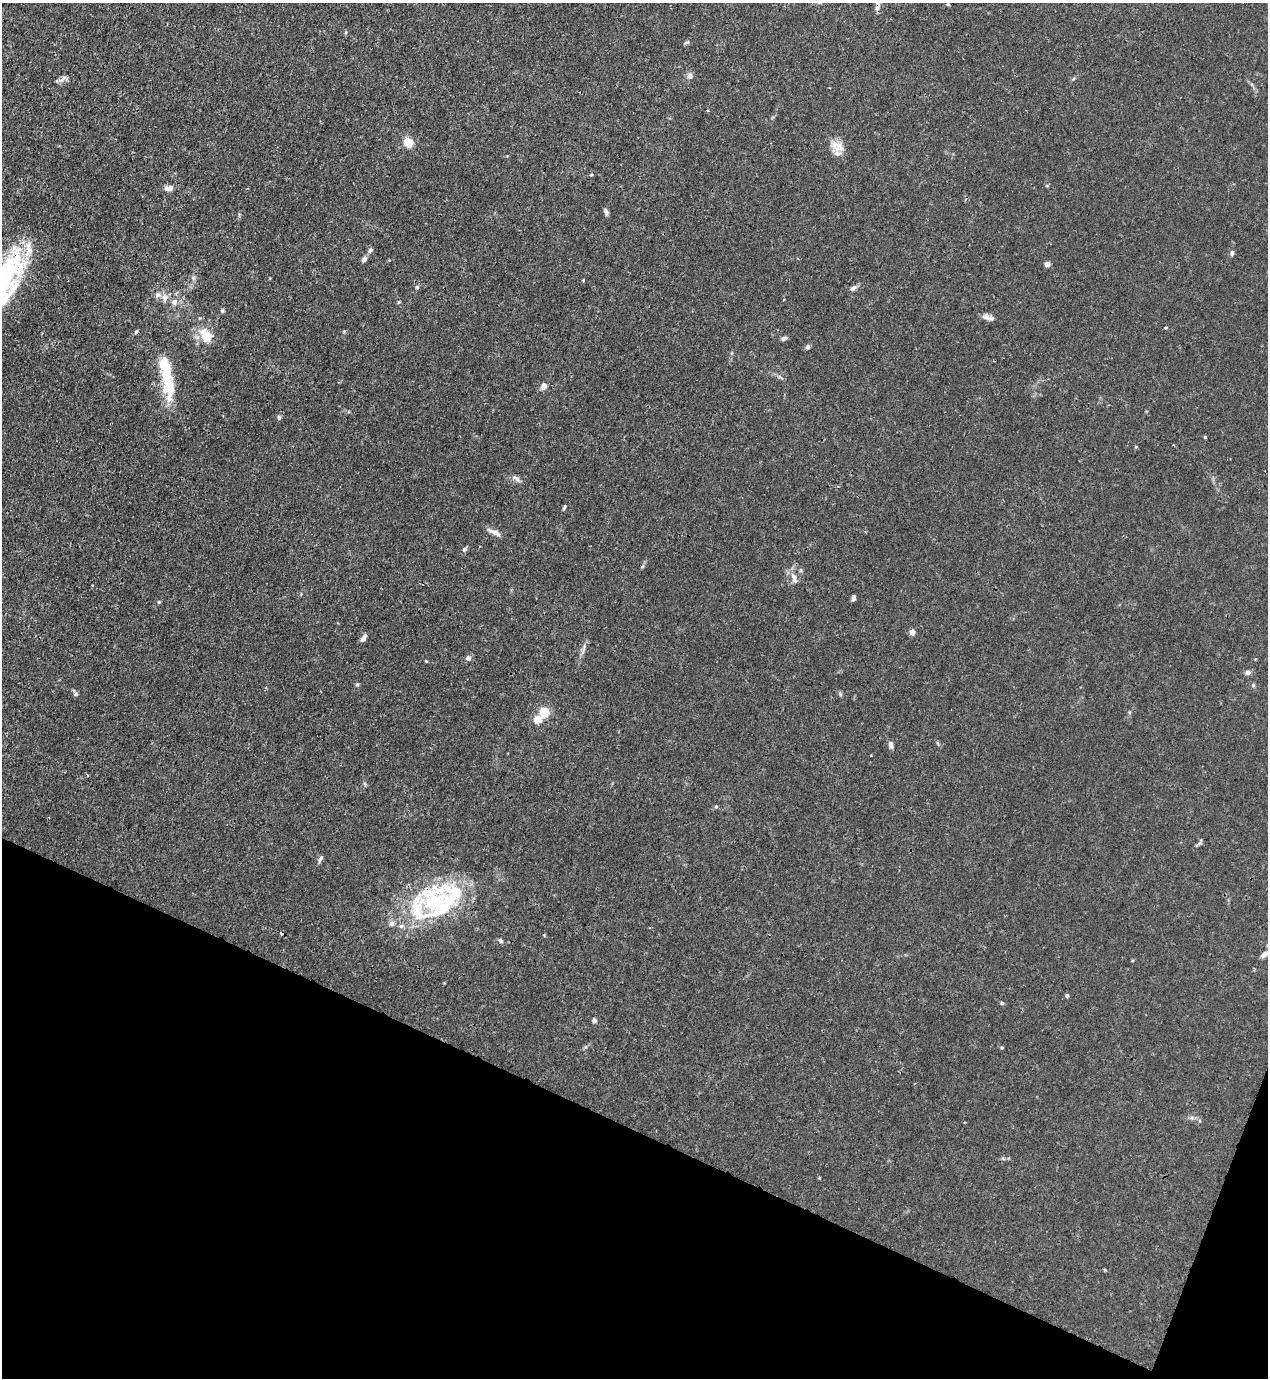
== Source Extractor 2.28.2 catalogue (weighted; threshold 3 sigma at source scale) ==
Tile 15 of 4 x 4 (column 3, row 4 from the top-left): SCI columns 2764-4029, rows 45-1420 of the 5650 x 5590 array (HDU 1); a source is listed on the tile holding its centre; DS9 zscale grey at full resolution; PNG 1270 x 1380 px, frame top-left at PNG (2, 3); no overlay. Shown black and unused: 19% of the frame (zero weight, under 3 of 4 exposures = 7% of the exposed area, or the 3 px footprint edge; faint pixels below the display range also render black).
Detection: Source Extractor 2.28.2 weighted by HDU 2 'WHT'; one run over the whole footprint, this tile lists its part. Background 0.0192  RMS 0.0026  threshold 0.0119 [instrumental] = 3 sigma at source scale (4.5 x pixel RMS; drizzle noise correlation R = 1.50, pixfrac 1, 0.05/0.05 arcsec/px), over >= 5 px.
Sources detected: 69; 1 cosmic-ray / hot-pixel residue — not listed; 7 inside a brighter listed object's ellipse — not listed separately; the other 61 listed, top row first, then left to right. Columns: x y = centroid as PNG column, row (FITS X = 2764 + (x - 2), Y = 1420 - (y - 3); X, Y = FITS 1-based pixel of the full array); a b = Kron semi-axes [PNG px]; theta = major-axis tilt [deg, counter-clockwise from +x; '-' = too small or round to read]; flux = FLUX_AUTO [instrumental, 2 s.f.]
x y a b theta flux
878 4 19 6 80 1.4
690 76 8 7 - 1
62 79 15 5 35 0.99
708 111 4 3 - 0.24
408 142 7 6 - 5.9
839 147 16 15 - 3.2
591 175 4 3 - 0.27
169 188 10 6 3 1.6
606 211 7 5 -62 0.85
370 250 7 5 31 0.54
1232 253 7 5 74 0.68
364 259 8 6 53 0.9
1047 264 6 5 - 0.95
193 278 7 4 -72 0.52
583 280 4 3 - 0.27
2 283 72 29 65 43
417 287 5 4 - 0.33
853 288 9 6 38 0.84
165 297 11 9 89 1.7
174 302 9 7 -78 1.2
222 310 6 4 89 0.39
987 317 12 9 -30 1.3
1166 327 4 3 - 0.31
136 332 7 4 63 0.37
206 335 21 14 -58 5.4
784 338 7 5 18 0.66
808 347 6 6 - 0.55
779 377 6 5 - 0.48
166 378 30 15 -79 8.9
544 386 7 6 - 1.2
279 417 6 5 - 0.48
1205 437 3 3 - 0.36
516 478 11 6 -40 0.96
564 507 7 3 65 0.37
494 532 19 6 -26 1.5
465 549 6 5 - 0.65
794 578 17 6 -73 1.7
853 598 6 4 83 0.67
159 602 5 4 - 0.26
912 632 4 4 - 2.2
363 638 10 5 55 1.1
468 658 7 6 - 0.71
426 661 4 3 - 0.23
1248 672 7 6 - 0.88
357 684 5 4 - 0.35
1253 685 6 4 -46 0.39
75 693 12 4 -58 0.54
840 694 6 4 -49 0.39
544 712 5 5 - 17
537 719 5 5 - 6.2
891 745 9 5 -70 0.86
716 806 6 4 1 0.33
320 859 10 4 63 0.66
434 902 42 34 -71 24
391 923 8 7 - 0.93
500 940 8 5 -35 0.59
1264 955 11 6 35 1.1
1067 995 4 4 - 0.5
1002 1003 4 4 - 0.35
594 1020 5 5 - 0.68
1105 1270 4 3 - 0.29
Overlapping masked pixels (flux is a lower limit): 3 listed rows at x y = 878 4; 2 283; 434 902
Isophote crosses this tile's border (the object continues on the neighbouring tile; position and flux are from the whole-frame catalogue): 2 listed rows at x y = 878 4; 2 283